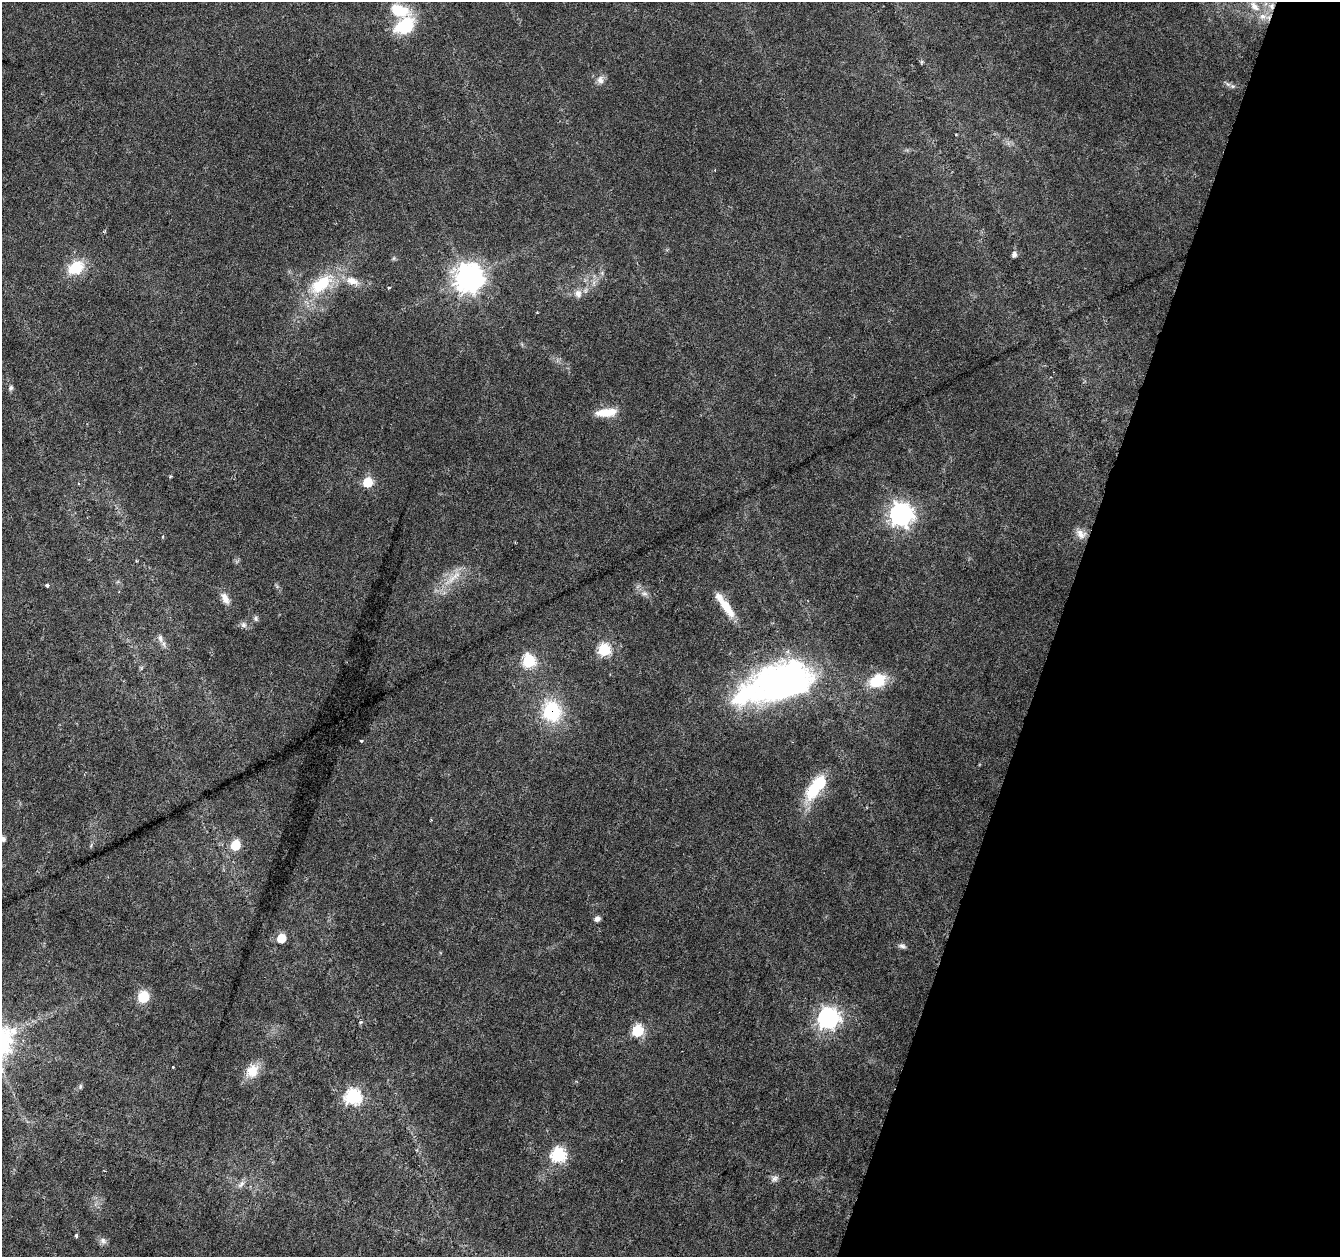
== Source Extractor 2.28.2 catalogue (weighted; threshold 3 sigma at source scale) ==
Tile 8 of 4 x 4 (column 4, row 2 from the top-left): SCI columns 4016-5353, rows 2729-3983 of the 5361 x 5519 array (HDU 1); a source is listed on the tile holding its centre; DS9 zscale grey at full resolution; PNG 1342 x 1259 px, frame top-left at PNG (2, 2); no overlay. Shown black and unused: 21% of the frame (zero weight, under 3 of 6 exposures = <1% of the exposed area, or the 3 px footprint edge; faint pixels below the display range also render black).
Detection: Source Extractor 2.28.2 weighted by HDU 2 'WHT'; one run over the whole footprint, this tile lists its part. Background 0.0165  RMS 0.0018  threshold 0.00718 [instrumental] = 3 sigma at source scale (4.09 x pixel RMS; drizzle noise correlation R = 1.36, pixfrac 0.8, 0.0396/0.0396 arcsec/px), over >= 5 px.
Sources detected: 59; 1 inside a brighter object's white glare — not listed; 3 inside a brighter listed object's ellipse — not listed separately; the other 55 listed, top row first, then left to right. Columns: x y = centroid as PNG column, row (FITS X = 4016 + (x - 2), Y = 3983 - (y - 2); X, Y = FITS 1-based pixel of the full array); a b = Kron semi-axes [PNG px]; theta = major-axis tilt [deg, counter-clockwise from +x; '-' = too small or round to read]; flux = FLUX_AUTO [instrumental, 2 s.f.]
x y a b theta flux
1255 6 18 10 -46 2.2
1272 6 9 7 -87 0.92
399 10 19 12 -17 5.2
405 26 20 14 33 8.5
921 62 6 4 71 0.21
600 80 11 9 78 0.93
1232 86 7 5 -12 0.42
104 231 6 3 37 0.18
1014 255 5 5 - 0.74
394 258 6 4 71 0.23
76 268 16 11 31 5.6
468 277 9 9 - 270
352 281 18 10 -19 2.1
321 284 37 18 37 8.6
389 287 4 3 - 0.25
578 294 11 9 -76 1.1
11 388 7 6 - 0.38
606 412 23 8 5 3.5
368 482 6 5 - 9
900 514 8 8 - 150
1081 534 14 11 -32 1.3
453 578 37 8 41 3
47 585 5 4 - 0.29
644 593 9 6 -6 0.58
225 598 16 8 -65 1.3
726 607 27 9 -55 3.5
256 619 7 6 - 0.37
243 625 8 8 - 0.57
160 638 13 7 -75 0.8
604 650 6 6 - 23
529 661 6 6 - 26
877 681 12 9 23 8
782 684 64 37 15 61
552 711 21 18 -79 10
361 741 4 3 - 0.26
812 790 24 14 72 5.9
431 819 3 2 - 0.16
3 839 5 4 - 0.69
235 845 6 6 - 9.4
597 919 7 5 23 0.67
281 938 5 5 - 6.2
902 946 10 6 -17 0.52
143 997 6 6 - 17
828 1018 8 8 - 110
360 1022 5 4 - 0.2
638 1031 6 6 - 19
173 1067 3 3 - 0.14
252 1071 18 14 57 2.9
80 1087 8 5 83 0.29
353 1097 7 7 - 45
558 1155 6 6 - 36
775 1178 10 8 25 0.62
241 1184 13 5 48 0.72
76 1236 3 3 - 0.59
103 1241 10 8 -46 0.65
Overlapping masked pixels (flux is a lower limit): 2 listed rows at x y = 1272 6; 552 711
Isophote crosses this tile's border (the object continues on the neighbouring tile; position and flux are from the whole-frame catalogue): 1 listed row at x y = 3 839